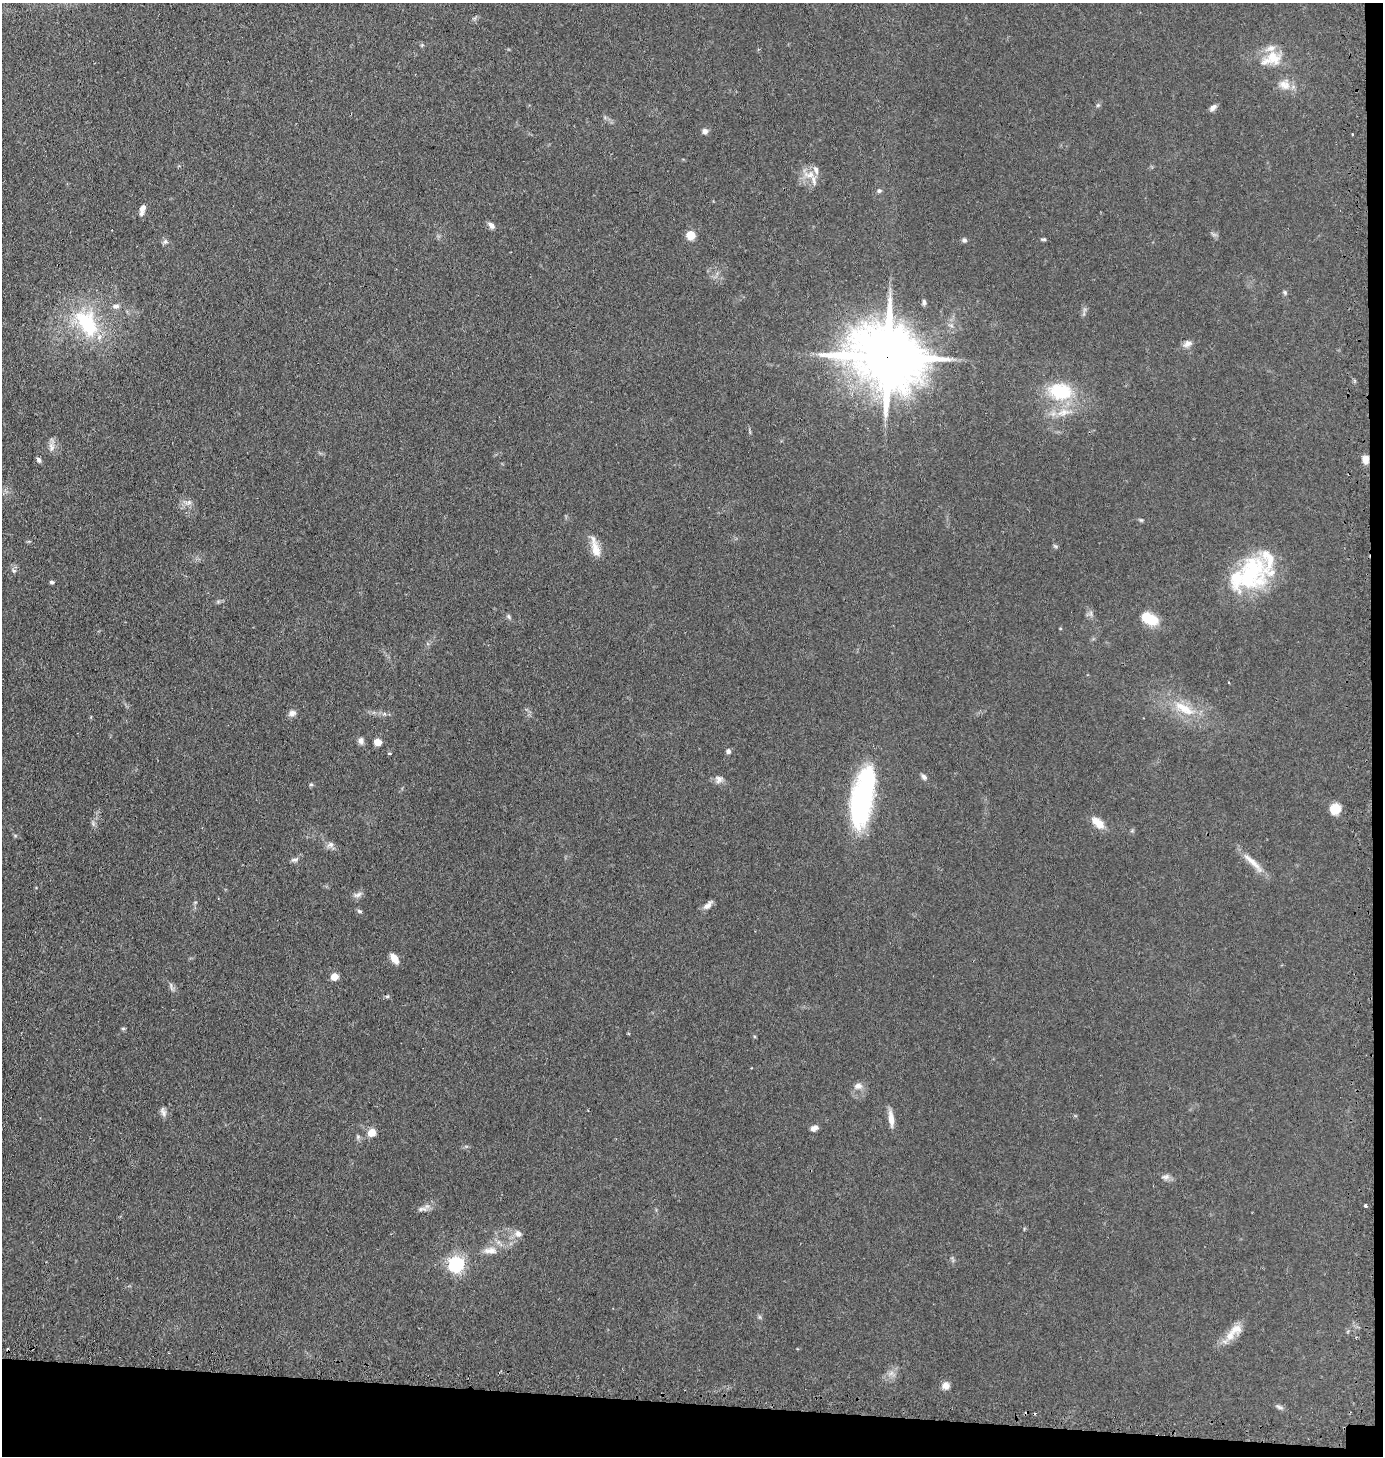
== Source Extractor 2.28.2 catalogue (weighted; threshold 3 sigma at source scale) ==
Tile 9 of 3 x 3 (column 3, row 3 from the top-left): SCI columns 2891-4271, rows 20-1473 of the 4441 x 4403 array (HDU 1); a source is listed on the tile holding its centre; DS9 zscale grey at full resolution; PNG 1385 x 1458 px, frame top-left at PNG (2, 3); no overlay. Shown black and unused: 5% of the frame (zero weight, under 2 of 3 exposures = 4% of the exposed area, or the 3 px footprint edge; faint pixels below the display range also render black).
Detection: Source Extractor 2.28.2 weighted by HDU 2 'WHT'; one run over the whole footprint, this tile lists its part. Background 0.106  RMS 0.0076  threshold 0.0341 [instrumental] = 3 sigma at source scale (4.5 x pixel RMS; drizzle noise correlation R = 1.50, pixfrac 1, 0.05/0.05 arcsec/px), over >= 5 px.
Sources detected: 84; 3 cosmic-ray / hot-pixel residue — not listed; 8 inside a brighter listed object's ellipse — not listed separately; the other 73 listed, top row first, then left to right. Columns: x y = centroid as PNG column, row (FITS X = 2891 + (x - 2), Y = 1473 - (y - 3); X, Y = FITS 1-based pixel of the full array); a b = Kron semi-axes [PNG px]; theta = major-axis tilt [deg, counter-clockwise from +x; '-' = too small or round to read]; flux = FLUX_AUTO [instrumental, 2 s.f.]
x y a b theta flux
422 45 5 5 - 0.92
1272 59 30 18 20 19
1285 85 17 13 -28 8.4
1098 105 6 4 44 1.1
1213 107 9 6 41 2.9
705 131 7 7 - 2.8
1352 134 3 3 - 1
809 174 17 9 3 8.2
879 191 6 6 - 1.5
142 208 10 7 63 3.3
491 225 10 6 -48 3
691 235 5 5 - 25
1044 239 7 4 4 1.2
964 240 6 6 - 1.6
165 241 6 6 - 1.8
1285 292 8 4 -81 1.2
924 302 7 5 -85 1.9
116 306 10 6 0 2.7
87 323 41 24 -58 55
951 325 6 4 -20 1.4
1187 344 13 8 32 3.7
887 357 22 16 -12 7000
1060 391 26 18 -10 41
1063 412 21 10 16 11
51 447 13 8 88 4.2
1365 459 9 7 -90 5.2
39 460 7 5 -58 1.9
189 502 8 6 18 2.7
1141 520 6 4 -41 0.96
1055 546 6 4 -43 1.2
595 547 30 9 -75 9.9
14 571 7 4 -31 1.4
1250 573 49 33 70 69
52 582 5 4 - 1.4
1091 613 7 4 72 1.7
509 617 7 4 -59 1.3
1149 618 17 10 -26 23
1184 708 34 12 -31 21
292 713 10 7 25 3.4
361 741 9 7 -81 2.9
377 742 5 5 - 13
728 751 6 5 - 2
389 753 4 3 - 1.2
924 777 9 5 -49 2.2
719 779 10 8 67 3.6
311 784 5 5 - 1.1
861 802 56 23 83 110
1335 809 9 8 - 16
1098 822 17 9 -40 9.5
330 845 10 8 25 3
295 860 10 5 1 2
1253 862 39 7 -44 9.7
358 895 13 6 29 2.9
708 905 14 7 44 3.7
359 911 7 5 -23 1.3
394 958 12 7 -54 6.4
334 977 5 5 - 12
123 1028 6 4 0 0.93
858 1086 12 8 14 4.3
163 1112 13 6 -71 3.1
891 1119 21 7 -82 6.6
814 1128 8 6 25 3.6
371 1132 7 7 - 9.9
1166 1177 11 7 3 2.9
1365 1206 3 3 - 3.7
422 1209 14 6 0 3.2
518 1234 10 9 - 4.4
490 1250 20 9 0 7.4
456 1264 7 6 - 220
1230 1336 15 11 65 8.6
891 1373 8 5 45 2.7
946 1386 8 7 - 4.5
1279 1407 11 4 -26 1.9
Overlapping masked pixels (flux is a lower limit): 2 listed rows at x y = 887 357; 1365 459